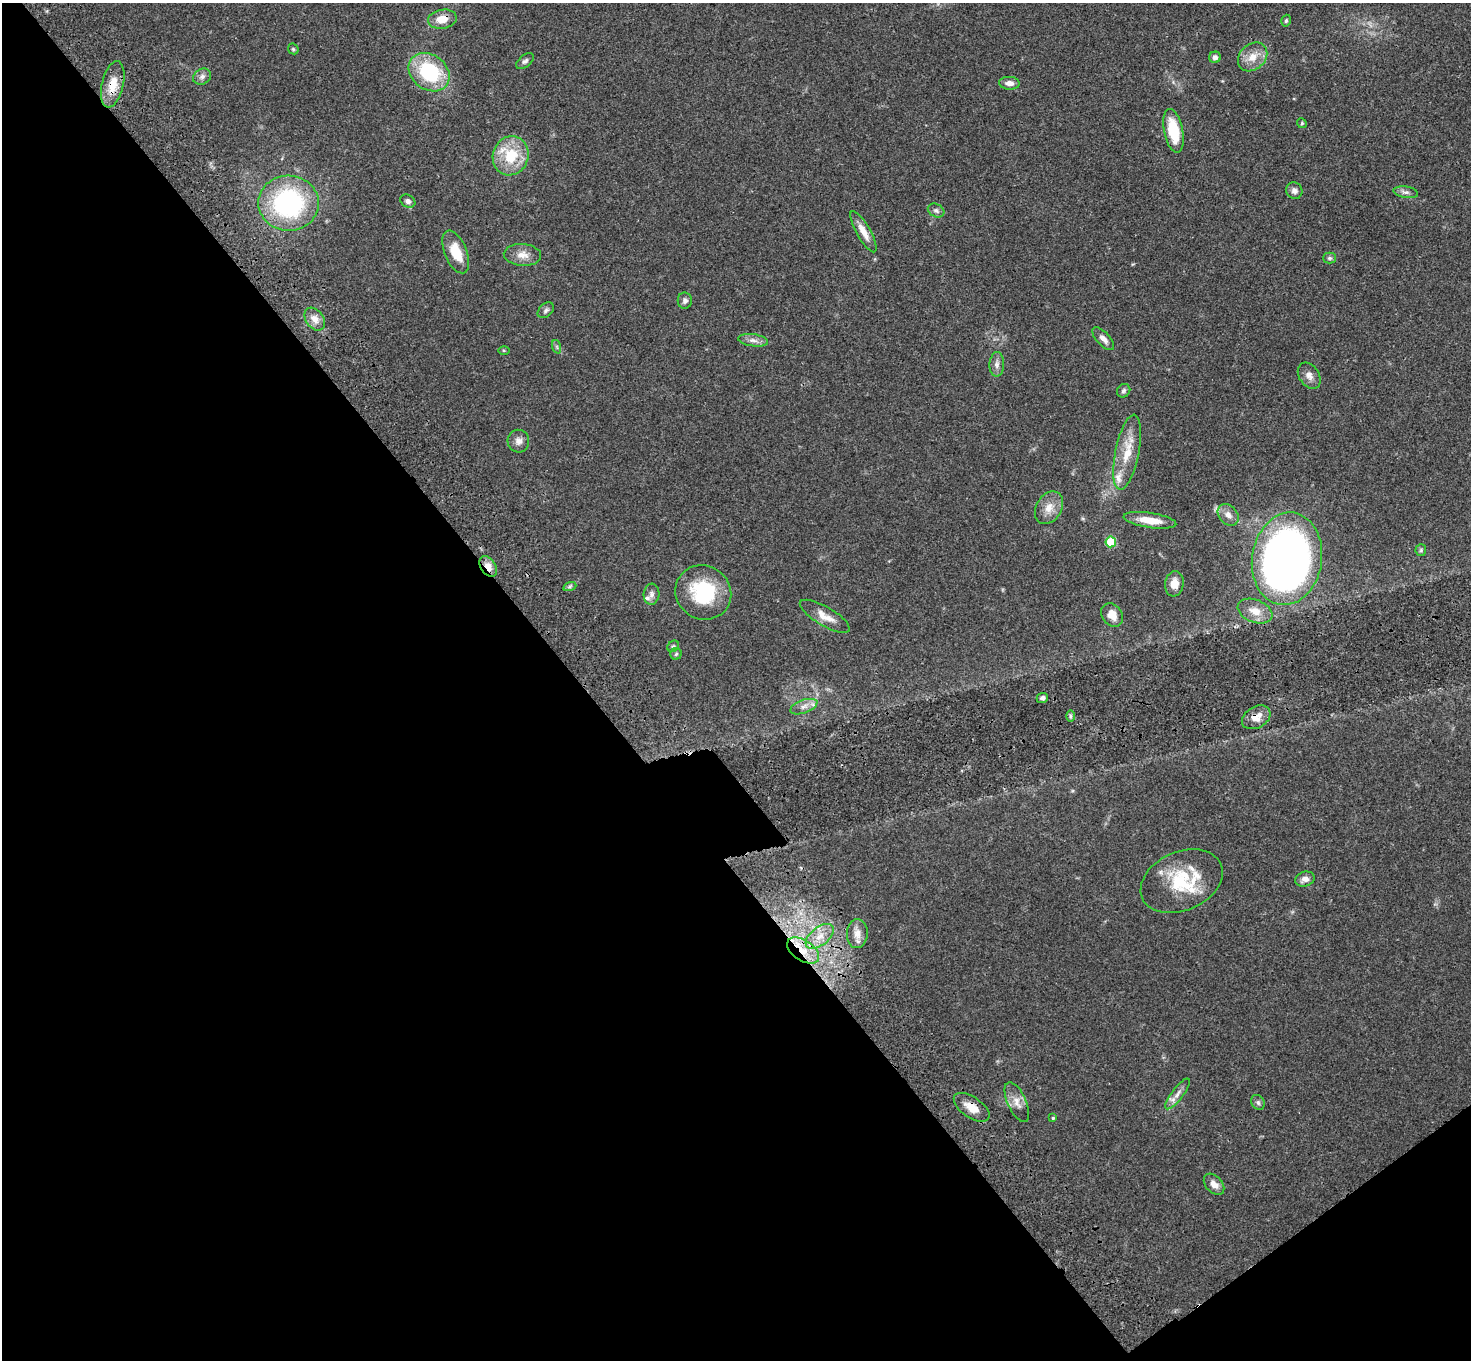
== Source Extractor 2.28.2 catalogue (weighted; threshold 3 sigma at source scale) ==
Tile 14 of 4 x 4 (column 2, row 4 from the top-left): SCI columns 1572-3040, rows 241-1598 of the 6087 x 6054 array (HDU 1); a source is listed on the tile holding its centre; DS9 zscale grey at full resolution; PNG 1473 x 1362 px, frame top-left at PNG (2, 3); each listed source drawn as its Kron ellipse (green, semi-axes under 4 px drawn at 4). Shown black and unused: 42% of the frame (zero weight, under 3 of 4 exposures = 6% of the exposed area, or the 3 px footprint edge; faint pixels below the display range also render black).
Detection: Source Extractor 2.28.2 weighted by HDU 2 'WHT'; one run over the whole footprint, this tile lists its part. Background 0.0576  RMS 0.0056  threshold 0.0253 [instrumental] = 3 sigma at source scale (4.5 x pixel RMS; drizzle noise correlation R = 1.50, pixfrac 1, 0.05/0.05 arcsec/px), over >= 5 px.
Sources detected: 68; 3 inside a brighter listed object's ellipse — not listed separately; the other 65 listed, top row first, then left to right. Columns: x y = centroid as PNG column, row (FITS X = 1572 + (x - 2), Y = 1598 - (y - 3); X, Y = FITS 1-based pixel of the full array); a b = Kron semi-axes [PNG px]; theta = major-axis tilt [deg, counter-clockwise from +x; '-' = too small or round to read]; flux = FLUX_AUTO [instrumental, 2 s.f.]
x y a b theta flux
442 19 14 9 10 7.3
1286 21 6 4 72 0.92
293 49 6 4 -46 0.75
1215 57 6 5 - 2.2
1253 57 16 12 42 7.5
525 61 10 6 40 1.6
429 72 22 17 -37 41
202 77 9 7 29 2.2
1009 83 10 6 -3 3.3
113 84 23 10 77 10
1302 123 5 4 - 0.68
1173 131 22 9 -78 18
511 156 20 17 70 20
1294 191 8 8 - 2.5
1406 192 12 5 -8 2.1
408 201 8 6 -29 1.9
288 203 30 27 -2 80
936 211 8 6 -28 1.7
863 232 23 7 -60 6.1
456 252 23 11 -68 12
522 255 19 11 -3 5.5
1330 258 6 5 - 1
685 301 8 7 - 1.6
546 310 9 6 41 1.5
315 319 12 8 -56 4.4
1103 339 14 6 -47 3
753 340 15 6 -8 2.9
557 347 7 4 -72 1
504 350 5 4 - 0.59
997 364 12 7 88 2.6
1309 376 14 10 -57 3.5
1124 391 7 6 - 1.3
518 441 11 10 - 3.1
1127 452 38 12 79 14
1049 508 17 12 59 6.7
1228 515 12 9 -49 3.7
1150 520 26 7 -8 9.1
1111 542 5 5 - 23
1421 550 6 5 - 0.97
1287 559 46 35 81 420
488 566 11 7 -54 5.3
1174 584 13 9 83 5.1
570 586 7 4 19 0.97
703 592 28 26 -33 35
652 594 10 8 85 2.2
1255 611 18 11 -21 7.3
1112 615 12 10 -52 6.4
825 616 28 9 -30 7.2
673 646 6 5 - 0.97
676 654 6 5 - 0.89
1042 698 5 5 - 1.6
804 707 14 6 20 3.5
1070 716 6 4 -90 0.79
1256 717 15 10 29 6.1
1305 879 10 7 16 3
1182 881 43 29 24 33
857 934 14 10 87 5.2
820 936 16 9 39 7.8
803 951 18 10 -33 12
1178 1094 18 6 53 3.6
1017 1102 21 9 -66 5.2
1258 1102 8 6 -57 1.4
972 1107 20 10 -35 7.3
1053 1118 3 3 - 0.65
1214 1184 12 8 -47 4.2
Overlapping masked pixels (flux is a lower limit): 6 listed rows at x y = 442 19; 113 84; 488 566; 1256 717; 803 951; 972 1107